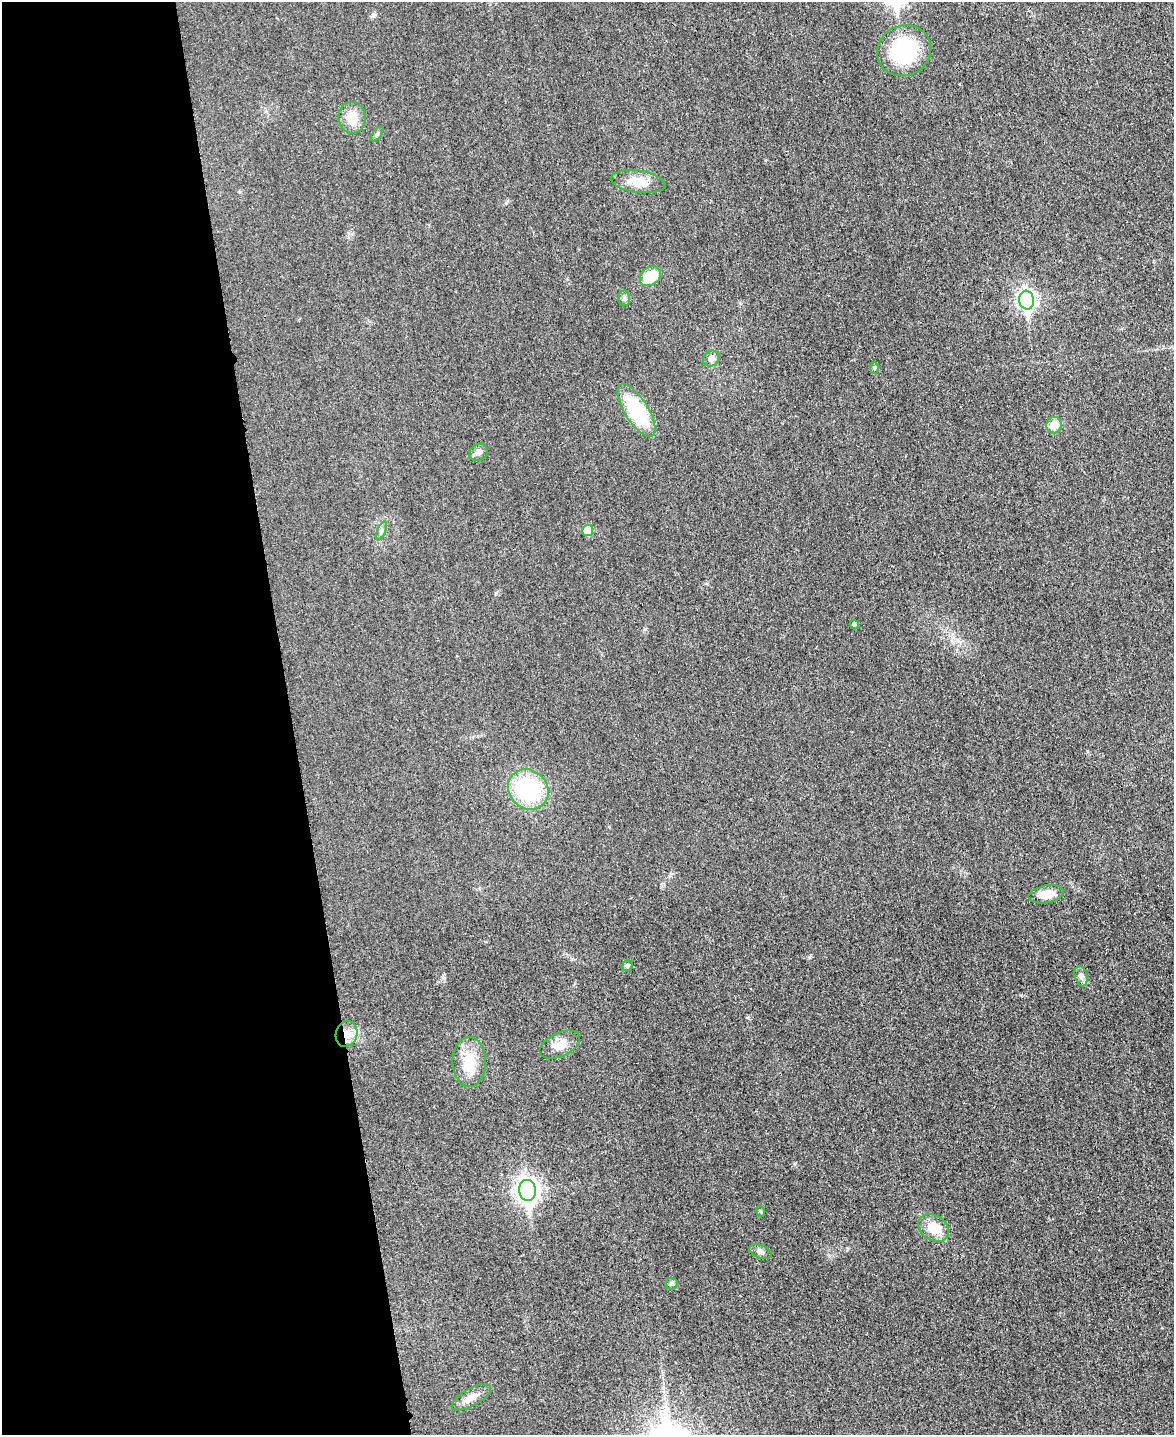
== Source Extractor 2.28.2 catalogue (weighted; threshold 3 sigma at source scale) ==
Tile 5 of 4 x 3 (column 1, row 2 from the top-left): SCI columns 15-1186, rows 1686-3118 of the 4714 x 4696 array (HDU 1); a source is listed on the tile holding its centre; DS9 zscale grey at full resolution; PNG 1176 x 1437 px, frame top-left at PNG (2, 2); each listed source drawn as its Kron ellipse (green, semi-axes under 4 px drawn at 4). Shown black and unused: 25% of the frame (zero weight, under 3 of 4 exposures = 2% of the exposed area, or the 3 px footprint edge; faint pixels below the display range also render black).
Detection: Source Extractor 2.28.2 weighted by HDU 2 'WHT'; one run over the whole footprint, this tile lists its part. Background 0.0269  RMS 0.0049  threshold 0.0222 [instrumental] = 3 sigma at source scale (4.5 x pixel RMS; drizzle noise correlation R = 1.50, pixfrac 1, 0.05/0.05 arcsec/px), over >= 5 px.
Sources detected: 28; all 28 listed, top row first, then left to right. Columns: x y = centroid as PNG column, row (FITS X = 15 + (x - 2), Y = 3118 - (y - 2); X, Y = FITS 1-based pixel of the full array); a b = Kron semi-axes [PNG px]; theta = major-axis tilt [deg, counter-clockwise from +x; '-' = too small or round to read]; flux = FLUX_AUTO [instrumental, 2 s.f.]
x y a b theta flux
904 51 27 25 27 41
352 118 16 13 -81 7.4
377 134 9 4 53 0.85
638 182 27 11 -7 8.2
650 276 11 9 40 13
624 298 8 6 89 1.2
1027 300 9 7 -82 170
711 359 8 7 - 2.7
874 368 6 4 90 0.65
637 411 30 11 -58 35
1054 425 8 8 - 6.5
478 452 10 8 29 2
588 530 6 5 - 10
382 531 10 3 69 0.96
854 624 5 4 - 1.3
528 789 21 19 -44 45
1046 894 17 9 10 6.8
627 966 6 5 - 1
1081 976 10 6 -75 1.7
347 1034 13 10 71 5.5
560 1045 21 11 24 6.8
469 1062 25 17 -90 13
527 1190 10 8 -84 310
760 1211 6 3 -69 0.59
934 1228 16 12 -33 9.7
760 1252 11 6 -21 1.8
671 1284 6 6 - 1
471 1397 22 9 29 4.7
Overlapping masked pixels (flux is a lower limit): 1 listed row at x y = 347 1034
Unlisted compact peaks at least as high as the median listed source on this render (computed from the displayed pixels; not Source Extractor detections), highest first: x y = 443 978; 810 957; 748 1018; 645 629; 373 16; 506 203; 1021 995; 496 593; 1087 751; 609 827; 795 1164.